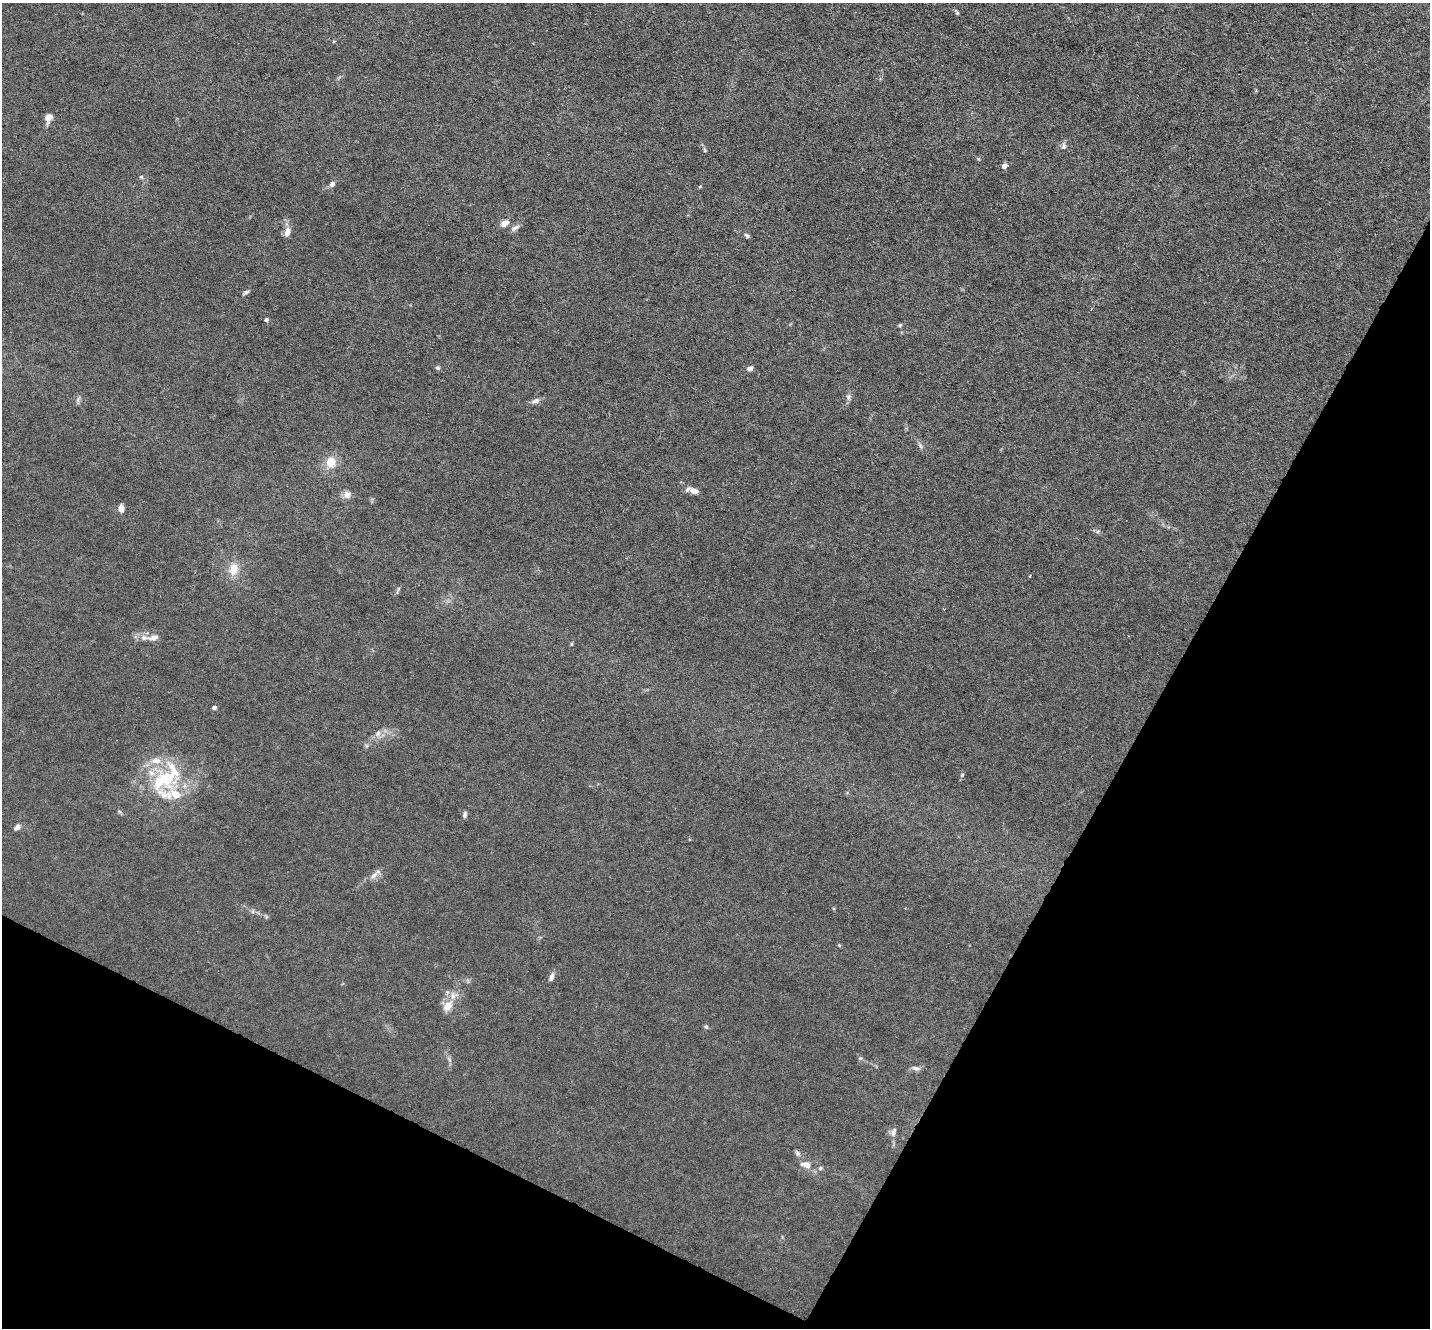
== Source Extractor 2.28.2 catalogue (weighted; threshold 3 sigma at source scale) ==
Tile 15 of 4 x 4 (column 3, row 4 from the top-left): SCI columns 2859-4286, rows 143-1468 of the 5715 x 5726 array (HDU 1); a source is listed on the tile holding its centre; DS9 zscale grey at full resolution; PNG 1432 x 1330 px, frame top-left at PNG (2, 3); no overlay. Shown black and unused: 27% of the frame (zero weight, under 3 of 6 exposures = <1% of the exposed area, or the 3 px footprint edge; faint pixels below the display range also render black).
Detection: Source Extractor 2.28.2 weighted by HDU 2 'WHT'; one run over the whole footprint, this tile lists its part. Background 0.0146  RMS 0.0037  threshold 0.0151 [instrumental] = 3 sigma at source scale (4.09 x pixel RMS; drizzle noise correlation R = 1.36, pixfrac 0.8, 0.05/0.05 arcsec/px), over >= 5 px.
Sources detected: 56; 7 inside a brighter listed object's ellipse — not listed separately; the other 49 listed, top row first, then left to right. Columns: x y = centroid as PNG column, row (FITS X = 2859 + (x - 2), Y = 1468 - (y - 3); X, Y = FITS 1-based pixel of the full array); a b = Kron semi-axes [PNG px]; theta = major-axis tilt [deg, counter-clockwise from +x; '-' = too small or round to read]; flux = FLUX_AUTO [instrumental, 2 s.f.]
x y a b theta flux
957 13 6 4 -70 0.51
48 118 11 8 72 2.5
1063 146 11 6 85 1.2
705 150 7 4 -63 0.58
1004 166 4 4 - 3.1
141 177 6 5 - 0.54
332 184 6 5 - 1.4
700 186 5 3 - 0.32
504 223 10 6 33 2.6
515 228 12 6 28 1.4
287 232 12 7 75 2.6
747 236 9 4 -42 0.67
245 292 11 4 31 0.76
266 320 4 4 - 1.1
900 325 5 4 - 0.46
438 368 6 5 - 0.69
750 368 7 5 24 1.2
848 397 10 6 -89 1.1
78 399 8 4 54 0.75
535 401 11 6 24 1.5
920 446 8 5 -68 0.89
331 462 14 12 86 5.2
694 491 11 6 -20 2.2
347 494 8 8 - 2.3
121 509 6 5 - 3.2
1098 531 7 5 37 0.7
233 569 16 12 76 5
398 590 11 3 63 0.66
144 637 11 8 -5 2
571 644 5 3 - 0.37
214 707 4 4 - 1.4
378 733 10 7 70 1.7
962 775 6 5 - 0.63
166 778 48 26 43 28
465 815 8 5 83 0.98
17 827 10 6 43 1.3
374 875 15 7 47 2.1
253 911 6 4 72 0.56
839 945 4 4 - 0.33
551 977 10 5 70 1.6
448 1006 16 11 53 4.3
706 1027 6 5 - 0.53
860 1058 6 5 - 0.59
449 1059 7 4 -46 0.78
916 1068 11 5 -15 1.2
893 1132 12 7 68 1.4
797 1153 9 5 -57 0.88
806 1165 12 7 -11 3.2
820 1168 6 5 - 0.67